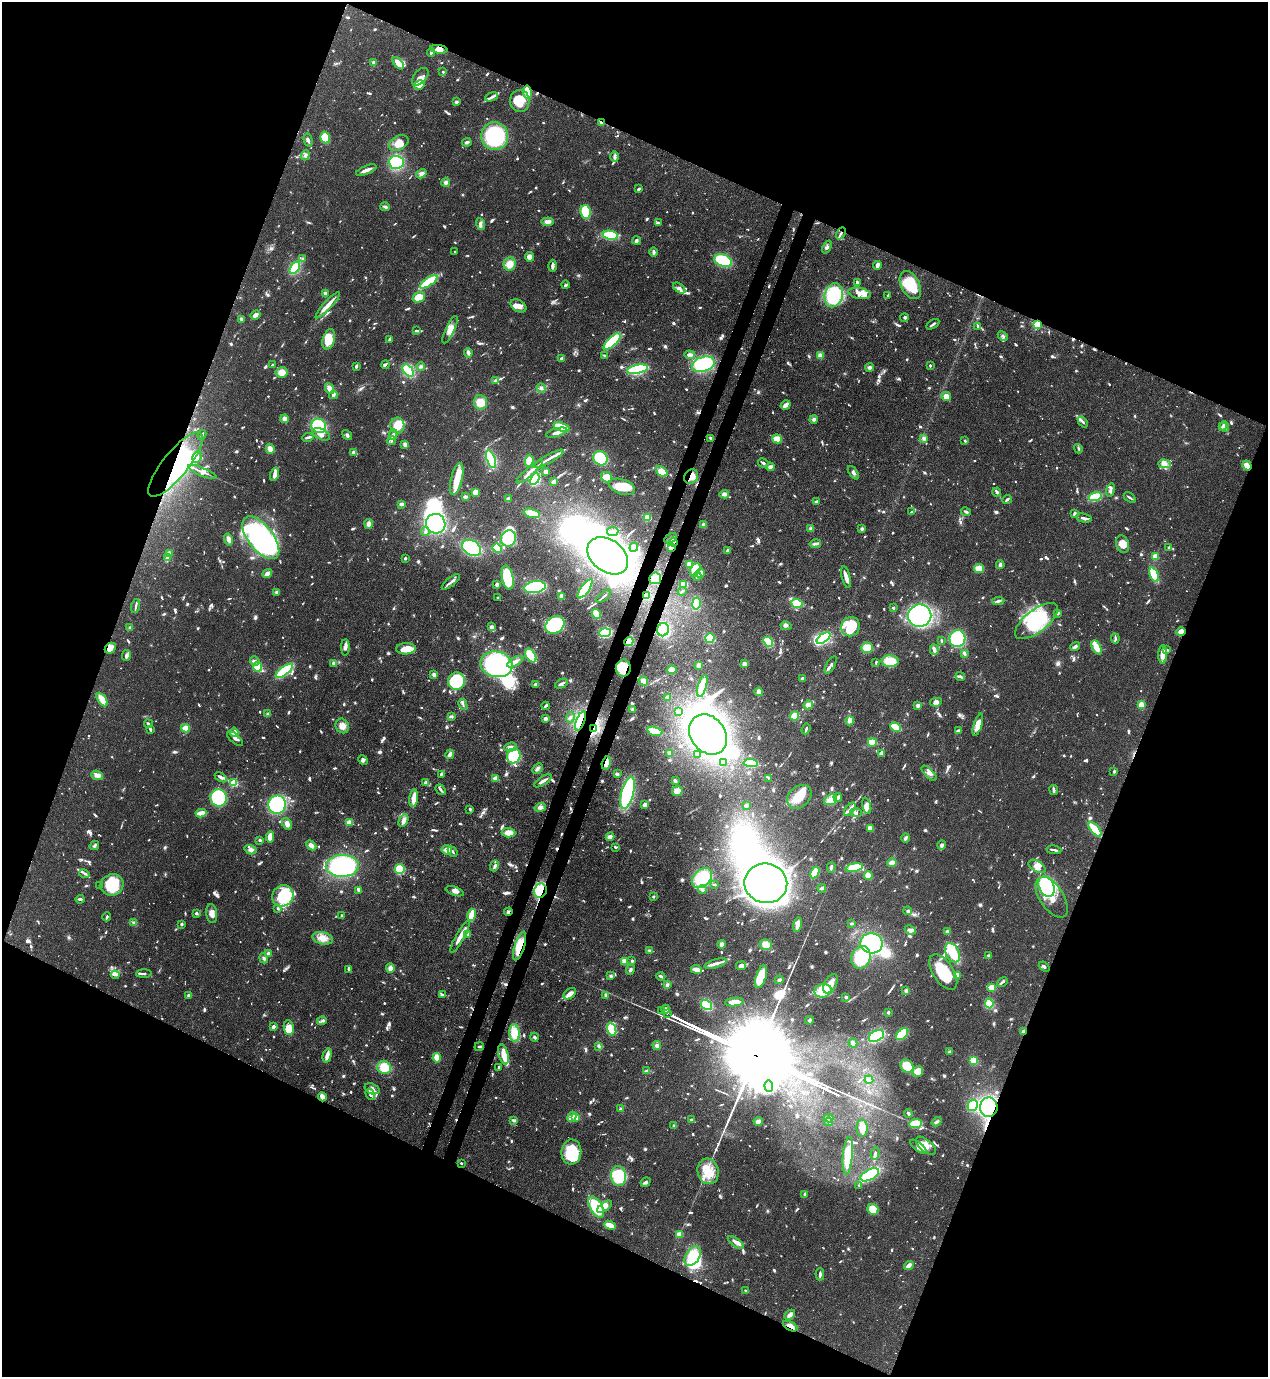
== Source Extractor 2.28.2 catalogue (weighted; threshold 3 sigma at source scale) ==
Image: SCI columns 353-5416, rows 41-5539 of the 5638 x 5579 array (HDU 1 of 3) = the unmasked area's bounding box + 8 px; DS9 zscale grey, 4 x 4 block average (1 PNG px = mean of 4 x 4 image px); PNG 1270 x 1379 px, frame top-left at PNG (2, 2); each listed source drawn as its Kron ellipse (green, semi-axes under 4 px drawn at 4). Shown black and unused: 44% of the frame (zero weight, under 3 of 4 exposures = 7% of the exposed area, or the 3 px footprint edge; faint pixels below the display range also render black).
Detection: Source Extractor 2.28.2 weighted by HDU 2 'WHT'. Background 0.0662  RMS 0.0035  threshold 0.0158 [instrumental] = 3 sigma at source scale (4.5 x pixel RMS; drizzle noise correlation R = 1.50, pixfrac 1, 0.05/0.05 arcsec/px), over >= 5 px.
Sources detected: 1836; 36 too faint to see at this stretch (4 x 4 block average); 46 inside a brighter object's white glare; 16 cosmic-ray / hot-pixel residue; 2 long thin detections or spike segments (spike, bleed or trail) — neither listed nor drawn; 62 coinciding with a brighter row at this scale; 142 inside a brighter listed object's ellipse — not listed separately; of the other 1532, all 500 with FLUX_AUTO >= 3.85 (the completeness limit of this list) listed and drawn (1032 fainter detections not listed), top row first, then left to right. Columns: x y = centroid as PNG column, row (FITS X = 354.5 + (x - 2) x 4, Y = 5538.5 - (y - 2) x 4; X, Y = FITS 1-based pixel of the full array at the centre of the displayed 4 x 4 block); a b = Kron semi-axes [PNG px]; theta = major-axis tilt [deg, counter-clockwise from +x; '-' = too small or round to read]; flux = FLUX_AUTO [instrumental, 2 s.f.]
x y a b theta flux
439 49 9 3 -8 16
431 52 4 2 - 3.9
373 62 3 3 - 4.9
398 63 7 4 -50 22
443 72 2 2 - 11
420 77 10 6 49 11
419 85 5 4 - 18
527 92 7 3 -80 54
492 97 7 3 20 6
520 101 11 9 -88 56
456 102 3 3 - 5.4
601 122 4 2 - 6
495 136 14 13 - 180
325 138 6 5 - 45
308 140 6 3 -75 4.4
467 142 5 3 - 5.7
399 143 10 7 31 23
305 155 5 3 - 6.1
615 156 5 3 - 8.4
396 162 7 6 - 120
366 170 11 2 22 13
421 174 5 3 - 5.8
446 182 4 4 - 6
639 189 3 2 - 4.7
385 207 5 3 - 5.3
586 212 7 5 -81 81
547 222 6 3 6 12
658 223 3 2 - 4.3
480 224 6 3 -71 7
841 233 6 2 61 6.2
610 235 8 4 -10 78
636 241 4 3 - 6.3
827 247 7 3 68 6.2
455 251 2 2 - 4.2
654 252 5 3 - 5.9
529 257 5 4 - 12
303 259 3 2 - 6.6
723 261 9 6 -21 120
510 264 6 6 - 25
878 265 4 3 - 9.1
552 266 6 2 -89 7.6
295 268 7 3 55 78
429 282 10 3 34 100
857 282 3 2 - 5.5
565 285 4 3 - 4.3
910 285 15 9 -62 84
679 288 7 3 -36 7.4
859 293 11 5 -11 20
325 294 4 3 - 7.3
834 295 12 9 74 140
888 296 2 2 - 4.4
419 297 6 5 - 36
328 305 17 3 47 17
518 306 8 5 -33 15
256 315 5 3 - 13
904 318 4 3 - 4.7
242 319 4 2 - 4.4
933 324 7 2 32 5.7
1037 325 2 2 - 210
978 327 3 2 - 4.1
450 330 15 4 64 18
416 331 4 2 - 4.5
1003 336 6 2 -43 4.6
329 339 10 6 74 42
390 339 3 2 - 16
612 341 11 4 43 120
468 353 5 3 - 7.2
605 355 4 2 - 4.6
690 355 5 3 - 11
820 356 3 3 - 15
562 358 4 2 - 4.9
703 364 11 7 17 150
273 365 3 2 - 5.2
385 365 4 2 - 4.8
930 365 2 2 - 5.3
356 366 4 2 - 3.9
421 366 4 4 - 5.6
870 367 4 3 - 6.9
637 369 10 4 12 150
408 371 7 4 -51 65
281 372 6 5 - 23
495 381 2 2 - 6.7
541 388 5 4 - 6
330 389 5 3 - 17
333 395 4 2 - 8.2
946 396 5 4 - 22
481 402 7 6 - 30
786 405 5 2 - 17
285 419 4 3 - 13
814 419 4 4 - 6.7
1083 422 6 2 -50 4.7
397 425 8 7 - 33
319 426 7 7 - 100
562 427 8 3 -18 65
1222 427 3 2 - 4.5
1225 427 5 2 - 3.9
556 433 11 4 17 12
321 434 9 5 -25 16
393 434 5 2 - 9.8
202 435 5 2 - 3.8
347 435 5 3 - 5
308 437 6 2 10 5.3
711 438 3 2 - 5.4
924 438 4 4 - 5.3
777 439 5 4 - 27
391 440 4 3 - 4.4
965 441 2 2 - 4.5
405 444 4 3 - 7.2
270 449 5 3 - 20
1078 449 5 2 - 4.1
353 452 3 2 - 8.1
197 457 6 3 63 6.9
600 458 7 6 - 75
491 459 9 4 -71 150
548 459 17 2 29 12
529 461 6 4 87 34
763 463 6 2 -31 6.1
175 464 40 12 51 230
1164 464 6 4 -2 10
1247 465 5 4 - 23
770 467 4 3 - 7.4
530 471 17 2 41 11
202 472 15 4 -23 12
546 472 3 3 - 17
662 472 6 4 -39 21
853 473 8 3 -54 6.4
274 474 7 3 72 17
691 476 8 6 49 19
606 477 6 5 - 22
457 479 16 5 76 48
535 479 6 4 62 110
553 482 3 3 - 13
622 487 13 7 -18 48
1110 490 7 2 75 7
476 492 3 3 - 24
997 492 4 2 - 7.2
724 494 5 3 - 9.4
465 497 3 2 - 6.8
1095 497 7 3 13 71
1130 498 7 2 -34 5.1
508 499 4 3 - 5
1007 499 5 2 - 6.5
816 501 4 2 - 4.4
402 504 4 2 - 5.7
912 512 4 2 - 4
966 512 5 2 - 4.4
532 513 8 4 -14 41
1074 514 2 2 - 5.2
647 518 2 2 - 150
1084 518 8 2 -11 7.5
369 524 5 4 - 11
436 524 10 9 - 170
703 524 4 3 - 4.9
811 528 4 3 - 4.6
862 529 3 3 - 5.7
613 531 6 2 6 8.2
425 532 4 3 - 4.8
261 538 25 12 -52 610
508 538 8 7 - 84
671 538 7 2 29 4.4
228 539 6 3 -76 11
673 542 4 3 - 61
815 544 6 2 11 7.7
1122 544 9 6 -72 20
634 547 4 3 - 5
1169 547 4 2 - 4.7
472 548 10 7 -32 130
497 548 5 3 - 66
671 548 3 2 - 12
727 551 3 2 - 7
169 553 3 2 - 4.3
608 556 22 16 -37 590
1155 557 2 2 - 120
167 558 4 2 - 13
405 558 2 2 - 6
689 564 3 2 - 20
1000 565 4 3 - 5.1
979 568 5 4 - 28
695 569 7 4 63 41
700 573 4 3 - 22
267 574 5 3 - 12
1154 575 8 3 -68 74
697 576 4 2 - 4.7
508 577 12 5 -78 95
846 577 11 3 -75 18
655 578 6 6 - 19
451 582 11 3 39 9
684 584 4 3 - 30
497 585 4 3 - 5.8
535 587 11 6 9 160
585 589 11 4 55 130
682 591 4 2 - 5.2
277 592 3 3 - 7.3
646 595 3 2 - 32
561 596 3 3 - 12
604 596 9 2 41 4.5
498 598 2 2 - 4
998 601 6 2 6 6.2
696 603 6 3 80 58
797 603 6 3 -19 100
136 606 7 2 75 6.9
893 608 2 2 - 18
1057 613 4 3 - 4.4
596 614 5 2 - 37
920 616 12 11 - 450
1036 621 26 11 38 160
555 625 10 8 34 170
786 626 5 3 - 4.5
491 627 2 2 - 12
850 627 10 9 - 40
130 628 2 2 - 5.4
663 630 7 6 - 140
1181 632 4 3 - 18
605 633 6 4 3 100
710 638 5 4 - 47
823 638 8 4 38 140
1115 638 5 2 - 5
957 639 8 8 - 130
629 641 4 4 - 25
941 641 3 2 - 4.1
768 642 5 4 - 77
1075 646 5 3 - 5.8
345 647 8 3 90 10
1096 647 7 4 -64 26
110 648 6 4 43 17
867 648 6 5 - 32
406 649 10 5 2 35
934 650 5 2 - 13
1167 650 3 2 - 3.9
964 653 4 3 - 4.9
531 655 7 5 -59 71
1163 655 9 4 89 17
126 656 5 4 - 7.5
255 661 5 3 - 5.4
890 661 8 6 -5 55
515 662 9 4 30 12
876 662 4 2 - 4.2
333 663 3 3 - 6.3
496 664 16 12 -14 350
744 664 3 3 - 8.3
699 665 4 3 - 13
831 665 9 2 61 6.6
258 667 5 4 - 35
623 668 8 7 - 75
671 670 5 3 - 19
284 671 10 4 37 100
434 674 3 3 - 7.4
960 676 5 2 - 5
802 679 2 2 - 16
456 681 9 8 - 130
643 681 5 4 - 11
561 684 7 2 26 6.4
536 685 3 3 - 11
702 686 11 3 75 61
759 692 4 2 - 21
668 697 4 3 - 8.1
102 700 7 3 -58 32
936 702 6 4 11 15
463 704 6 2 -61 4.6
808 705 5 4 - 10
918 705 3 3 - 7.7
1141 705 3 3 - 19
546 706 4 2 - 7.3
633 709 4 3 - 5
678 712 2 2 - 13
268 714 2 2 - 22
451 716 4 3 - 4.6
794 716 4 4 - 25
545 718 3 3 - 6.6
570 718 5 2 - 4.2
581 721 10 3 68 15
850 721 4 3 - 8.4
148 724 4 3 - 4.5
978 725 11 4 72 24
342 726 7 6 - 17
896 727 6 3 -24 63
185 728 4 4 - 19
150 729 4 2 - 4.4
594 729 3 3 - 5.5
806 729 5 2 - 4.6
655 731 8 3 -15 72
958 731 4 2 - 8.9
234 732 5 3 - 11
708 735 21 17 -52 550
235 739 9 4 -41 11
872 742 4 2 - 52
511 747 6 4 5 9.9
670 753 3 2 - 13
881 753 3 2 - 10
450 754 5 3 - 8.7
697 754 2 2 - 4.9
514 756 7 6 - 120
363 760 5 4 - 5.8
723 762 2 2 - 16
606 763 7 4 76 20
751 763 7 4 -4 59
537 769 6 3 43 6.5
1114 772 3 2 - 4.2
929 773 10 4 -44 9.9
441 774 3 2 - 4.6
617 774 3 3 - 5.6
97 775 6 4 -20 12
221 777 6 2 -30 10
496 778 2 2 - 32
768 778 2 2 - 4.7
543 781 10 2 32 11
675 781 4 2 - 6.4
425 782 4 3 - 5
234 783 2 2 - 180
441 790 6 2 -51 4.1
1054 790 5 2 - 9.1
677 791 5 5 - 17
628 793 16 6 76 280
799 797 14 10 42 52
838 797 4 2 - 7.7
219 798 9 8 - 130
414 798 9 3 83 24
830 800 7 5 24 18
277 805 9 8 - 280
645 805 2 2 - 20
746 806 4 3 - 5.2
867 806 8 4 -76 14
540 807 6 4 18 9.2
470 809 2 2 - 4
850 809 8 2 52 10
201 813 5 2 - 33
856 813 6 3 -19 4.5
404 821 6 3 62 16
349 823 2 2 - 100
287 824 6 4 -59 11
870 828 4 3 - 12
1095 830 9 3 -48 77
509 833 7 4 -5 19
270 837 5 3 - 21
610 837 4 3 - 17
906 838 4 3 - 5
260 840 2 2 - 4.1
311 845 6 4 -42 10
942 845 4 3 - 5.9
94 846 5 3 - 4.4
615 847 3 2 - 3.9
251 850 6 4 -17 9.1
447 850 5 4 - 18
1054 850 7 2 -10 7.4
453 852 6 2 -49 4.2
892 863 5 4 - 12
342 866 16 11 2 300
495 866 6 3 69 7.3
1037 866 9 5 -31 15
831 867 5 2 - 6.1
854 868 9 4 10 99
400 869 5 5 - 54
815 873 6 3 63 48
84 874 5 2 - 4.5
868 876 4 4 - 22
702 878 11 8 43 97
766 883 21 20 - 3600
99 885 2 2 - 4.8
112 885 12 10 22 98
714 885 3 2 - 4.1
1047 886 11 7 -66 210
822 888 4 2 - 8.6
358 890 2 2 - 8.7
702 890 4 2 - 8.2
455 891 9 3 -19 9.8
540 891 7 6 - 110
283 896 11 10 - 96
653 896 2 2 - 4.2
1052 897 23 12 -56 55
80 899 4 2 - 5.6
278 908 2 2 - 5
908 911 4 3 - 4.6
508 912 4 3 - 4.1
196 913 2 2 - 7.4
212 914 9 5 -83 16
472 915 6 3 75 48
342 916 3 2 - 6
107 917 4 2 - 5.5
134 923 3 3 - 4.5
852 923 3 2 - 4.1
181 924 2 2 - 19
797 924 7 3 80 16
910 930 6 3 -25 7.3
948 932 3 3 - 11
468 934 4 3 - 8
460 936 18 3 61 25
323 938 10 6 -13 21
871 943 11 10 - 220
722 944 4 3 - 9
766 945 6 5 - 22
520 946 15 5 73 54
649 950 2 2 - 5.1
953 953 10 6 -61 160
268 954 2 2 - 39
988 955 2 2 - 15
861 957 11 9 67 100
264 958 5 3 - 5.5
624 961 3 3 - 16
632 961 2 2 - 14
716 963 11 2 17 15
741 966 5 4 - 8.8
1044 967 6 3 -41 5
390 968 4 3 - 12
349 969 4 2 - 12
696 969 5 3 - 15
630 970 5 3 - 5.4
943 972 20 10 -57 130
144 974 8 2 3 5
115 975 4 3 - 5.1
957 975 3 2 - 18
611 976 4 3 - 3.9
661 976 4 2 - 8.2
761 977 12 5 73 52
779 980 4 2 - 6.5
1003 982 6 2 28 4.3
830 984 10 6 61 22
667 985 4 3 - 5.9
992 988 3 3 - 28
906 990 4 3 - 5.2
823 991 8 6 14 85
570 994 7 4 39 11
188 995 3 2 - 9
442 995 3 2 - 5.4
606 995 4 3 - 4.6
846 997 2 2 - 7.2
734 1002 9 4 6 22
989 1003 5 4 - 71
707 1005 6 4 -32 72
665 1009 4 4 - 7.3
661 1011 2 2 - 15
888 1012 2 2 - 20
667 1013 2 2 - 110
810 1020 4 2 - 6
322 1021 5 3 - 4.8
273 1027 3 2 - 12
289 1027 7 5 -83 18
612 1029 7 4 -69 49
1023 1031 2 2 - 7.9
514 1033 9 5 -87 47
902 1034 7 4 44 80
876 1036 8 5 29 130
534 1037 4 3 - 4.4
853 1043 4 3 - 8.7
657 1045 4 4 - 6.6
479 1046 5 2 - 4.4
599 1046 4 3 - 4
950 1052 3 2 - 7.5
503 1054 10 5 -74 25
327 1055 7 3 75 18
437 1058 4 3 - 22
974 1061 3 3 - 24
907 1066 7 6 - 42
384 1067 7 6 - 47
499 1067 2 2 - 5.5
647 1071 3 2 - 14
918 1071 5 5 - 33
869 1080 4 2 - 13
769 1086 6 3 -86 9.5
372 1089 8 5 -20 10
370 1094 6 4 -58 7.8
322 1097 5 3 - 14
973 1105 6 5 - 46
989 1107 9 8 - 270
621 1109 4 3 - 3.9
908 1113 4 2 - 4.9
572 1117 5 3 - 16
576 1117 4 2 - 27
828 1118 5 2 - 14
514 1120 3 2 - 5.5
692 1120 3 2 - 8
758 1121 4 4 - 8.5
829 1122 4 3 - 6
937 1122 5 3 - 4.9
916 1124 6 4 5 66
674 1126 4 3 - 3.9
862 1128 8 5 -90 19
926 1146 12 6 -39 21
918 1147 10 3 -40 11
571 1152 12 10 83 88
875 1153 6 3 81 4.9
848 1156 19 5 85 69
461 1163 2 2 - 6
708 1171 13 10 -78 45
870 1175 10 5 28 130
618 1176 10 7 -79 96
646 1182 5 3 - 5.9
859 1185 2 2 - 7.3
805 1194 4 3 - 4.1
596 1207 12 6 -60 120
605 1207 8 4 35 9.3
873 1209 6 5 - 37
610 1225 6 2 -21 38
679 1234 2 2 - 73
736 1242 9 3 -36 13
693 1256 10 7 57 110
909 1265 5 2 - 13
820 1274 6 2 -90 5.5
746 1291 3 2 - 6.1
790 1315 6 3 42 13
790 1326 8 3 -28 20
Overlapping masked pixels (flux is a lower limit): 25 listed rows (the first 20) at x y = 527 92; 601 122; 841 233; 1037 325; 175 464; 1247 465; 691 476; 673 542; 671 548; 646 595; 663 630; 1181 632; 629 641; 110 648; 623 668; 581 721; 594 729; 606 763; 540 891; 508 912
Diffuse or blended objects may show on this block-average render without a row.